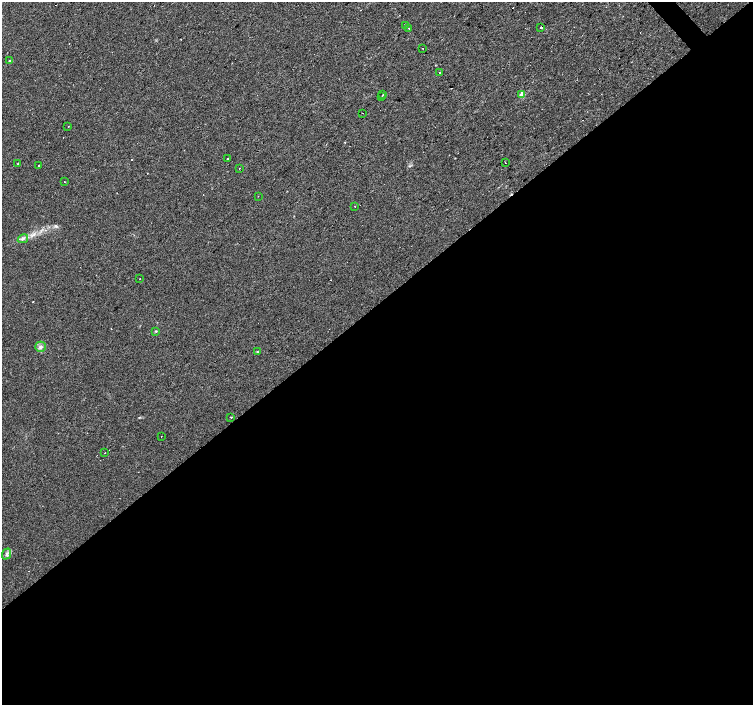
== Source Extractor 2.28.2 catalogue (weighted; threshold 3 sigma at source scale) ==
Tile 15 of 4 x 4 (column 3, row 4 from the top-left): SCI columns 3003-4504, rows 145-1549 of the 6008 x 5969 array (HDU 1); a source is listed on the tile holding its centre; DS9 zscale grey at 2 x 2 block average (1 PNG px = mean of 2 x 2 image px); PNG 755 x 707 px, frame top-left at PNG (2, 2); each listed source drawn as its Kron ellipse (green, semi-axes under 4 px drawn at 4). Shown black and unused: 57% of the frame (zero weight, under 2 of 3 exposures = <1% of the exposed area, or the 3 px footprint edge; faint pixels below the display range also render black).
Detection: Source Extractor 2.28.2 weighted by HDU 2 'WHT'; one run over the whole footprint, this tile lists its part. Background 0.0312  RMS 0.0061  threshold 0.0272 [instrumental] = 3 sigma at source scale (4.5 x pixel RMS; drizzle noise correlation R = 1.50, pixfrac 1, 0.0396/0.0396 arcsec/px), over >= 5 px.
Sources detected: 38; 10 cosmic-ray / hot-pixel residue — neither listed nor drawn; the other 28 listed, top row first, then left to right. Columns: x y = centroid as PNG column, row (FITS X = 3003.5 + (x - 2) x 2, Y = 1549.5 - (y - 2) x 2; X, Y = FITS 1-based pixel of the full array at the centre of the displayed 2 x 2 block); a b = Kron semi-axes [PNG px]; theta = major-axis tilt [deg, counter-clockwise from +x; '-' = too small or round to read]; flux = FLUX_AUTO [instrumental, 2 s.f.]
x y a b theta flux
405 25 2 2 - 0.88
541 27 2 2 - 6.5
408 28 2 2 - 0.8
422 48 2 2 - 0.92
10 60 2 2 - 9.6
439 73 2 2 - 1.1
522 94 3 2 - 20
383 95 2 2 - 5.7
381 97 2 2 - 0.52
363 113 2 2 - 0.49
68 127 2 2 - 1.5
227 159 2 2 - 8.6
505 163 2 2 - 3.8
17 164 2 2 - 2.9
38 166 2 2 - 2.4
239 169 2 2 - 1.1
65 182 2 2 - 0.52
258 196 2 2 - 0.73
355 206 2 2 - 1
23 239 5 2 - 2.4
140 278 2 2 - 0.73
156 331 3 3 - 1.3
40 347 5 5 - 4.1
257 352 3 2 - 1
231 417 2 2 - 1.5
161 436 2 2 - 1
105 453 2 2 - 1.2
6 554 5 2 - 2.8
Diffuse or blended objects may show on this block-average render without a row.